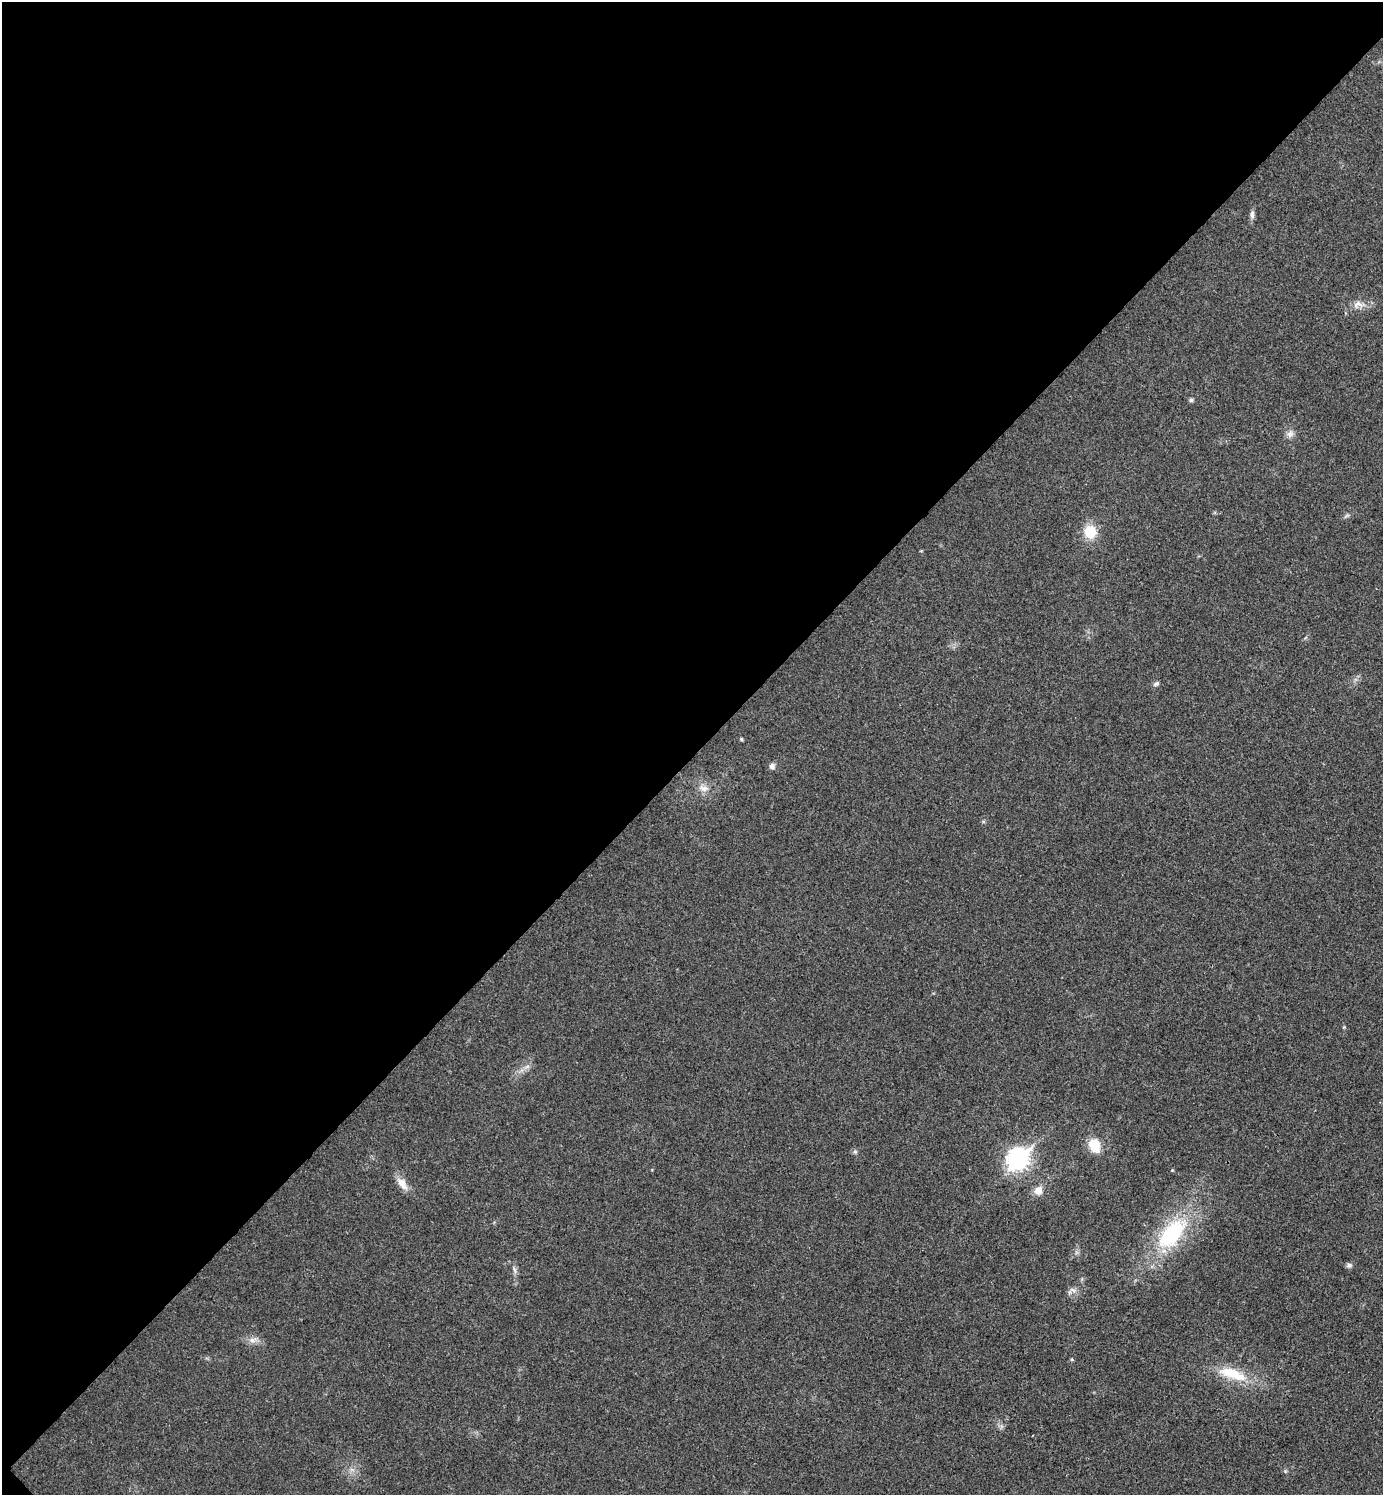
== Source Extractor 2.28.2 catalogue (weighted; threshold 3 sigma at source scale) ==
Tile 5 of 4 x 4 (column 1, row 2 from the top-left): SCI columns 159-1539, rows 2995-4487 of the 5984 x 5984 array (HDU 1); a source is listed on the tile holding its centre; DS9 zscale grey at full resolution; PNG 1385 x 1497 px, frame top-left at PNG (2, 2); no overlay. Shown black and unused: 51% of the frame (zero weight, under 3 of 4 exposures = <1% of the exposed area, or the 3 px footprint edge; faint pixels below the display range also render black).
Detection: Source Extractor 2.28.2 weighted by HDU 2 'WHT'; one run over the whole footprint, this tile lists its part. Background 0.0196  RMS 0.0056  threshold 0.0252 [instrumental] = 3 sigma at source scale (4.5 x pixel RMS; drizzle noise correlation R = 1.50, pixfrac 1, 0.05/0.05 arcsec/px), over >= 5 px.
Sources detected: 20; all 20 listed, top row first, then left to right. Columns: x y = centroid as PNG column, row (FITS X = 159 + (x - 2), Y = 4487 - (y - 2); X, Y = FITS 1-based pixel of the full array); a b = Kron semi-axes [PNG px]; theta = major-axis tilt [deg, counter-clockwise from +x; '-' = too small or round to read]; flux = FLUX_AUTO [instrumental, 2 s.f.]
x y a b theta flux
1252 215 11 6 90 1.9
1358 304 15 9 3 4.2
1191 400 5 5 - 1
1290 434 11 8 75 2.6
1090 532 13 12 - 13
1156 684 9 5 36 1.2
741 739 4 3 - 0.8
772 766 7 7 - 1.9
704 788 13 8 -16 3.6
1094 1145 17 12 -70 9.7
855 1151 6 4 -1 0.96
1018 1159 10 8 56 280
402 1184 20 10 -57 5.2
1038 1190 9 8 - 5.2
1172 1234 45 23 49 49
1349 1265 7 6 - 1.4
515 1270 11 4 -78 1.5
1073 1290 10 5 -35 1.7
253 1340 11 7 5 3
1233 1374 43 14 -19 19